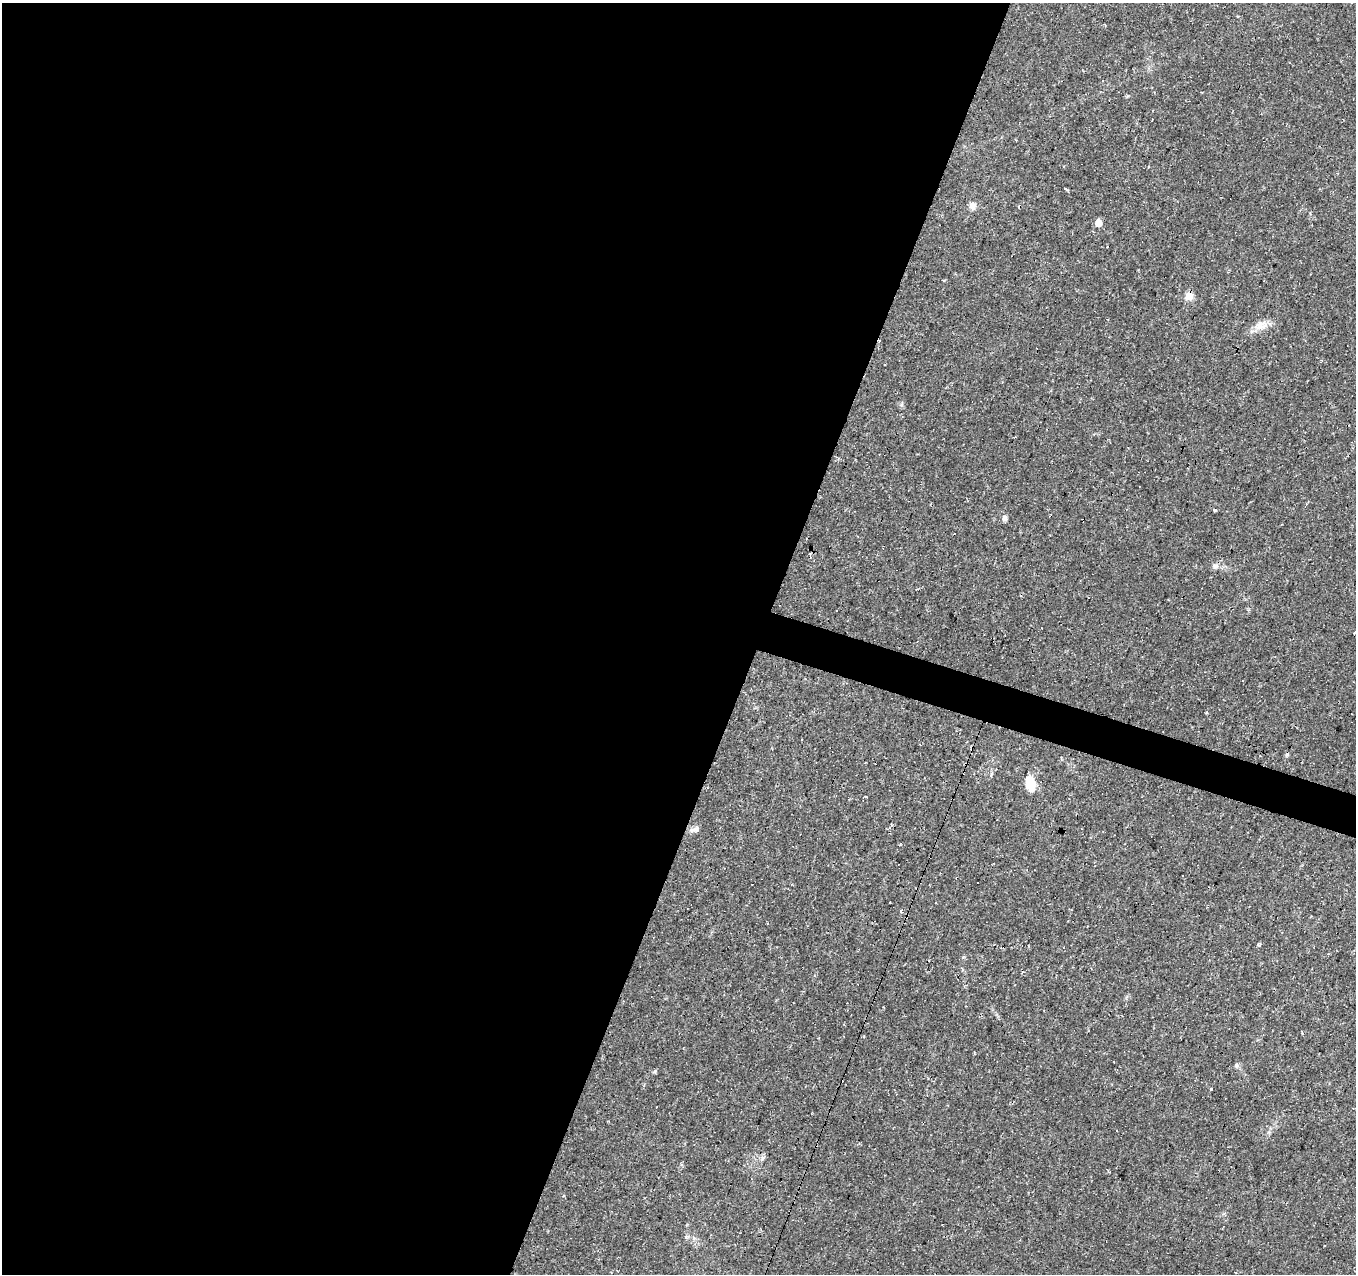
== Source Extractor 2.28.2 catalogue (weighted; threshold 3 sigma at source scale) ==
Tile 5 of 4 x 4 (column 1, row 2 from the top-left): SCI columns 1-1354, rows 2755-4026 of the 5423 x 5573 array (HDU 1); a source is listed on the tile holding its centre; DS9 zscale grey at full resolution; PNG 1358 x 1276 px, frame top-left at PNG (2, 3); no overlay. Shown black and unused: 58% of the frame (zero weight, under 2 of 3 exposures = <1% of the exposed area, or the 3 px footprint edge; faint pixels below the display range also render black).
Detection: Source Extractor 2.28.2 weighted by HDU 2 'WHT'; one run over the whole footprint, this tile lists its part. Background 0.0479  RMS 0.0037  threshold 0.0166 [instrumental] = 3 sigma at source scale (4.5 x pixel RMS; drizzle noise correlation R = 1.50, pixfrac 1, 0.0396/0.0396 arcsec/px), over >= 5 px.
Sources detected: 28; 10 cosmic-ray / hot-pixel residue — not listed; the other 18 listed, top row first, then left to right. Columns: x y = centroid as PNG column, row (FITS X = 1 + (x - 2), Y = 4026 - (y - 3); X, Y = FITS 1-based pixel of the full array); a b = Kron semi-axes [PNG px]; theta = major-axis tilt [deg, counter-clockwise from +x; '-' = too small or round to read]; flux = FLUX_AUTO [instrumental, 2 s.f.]
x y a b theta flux
1065 189 4 3 - 0.43
973 206 9 8 - 1.9
1098 223 5 5 - 5.4
1189 296 5 5 - 11
1260 326 22 11 6 4.2
1214 510 3 3 - 1.5
1004 518 9 6 -59 1.2
1214 566 8 5 -37 0.97
1355 632 3 2 - 0.31
1030 783 14 8 -78 8.7
891 825 4 3 - 0.64
696 829 9 7 5 1.5
901 911 5 3 - 0.4
1260 945 3 3 - 1.2
1236 1065 6 5 - 0.71
644 1085 3 3 - 0.36
1211 1089 3 3 - 0.93
762 1158 7 5 61 0.87
Isophote crosses this tile's border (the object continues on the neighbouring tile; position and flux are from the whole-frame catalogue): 1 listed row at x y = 1355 632
Unlisted compact peaks at least as high as the median listed source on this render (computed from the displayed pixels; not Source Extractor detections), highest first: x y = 655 1071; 901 405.